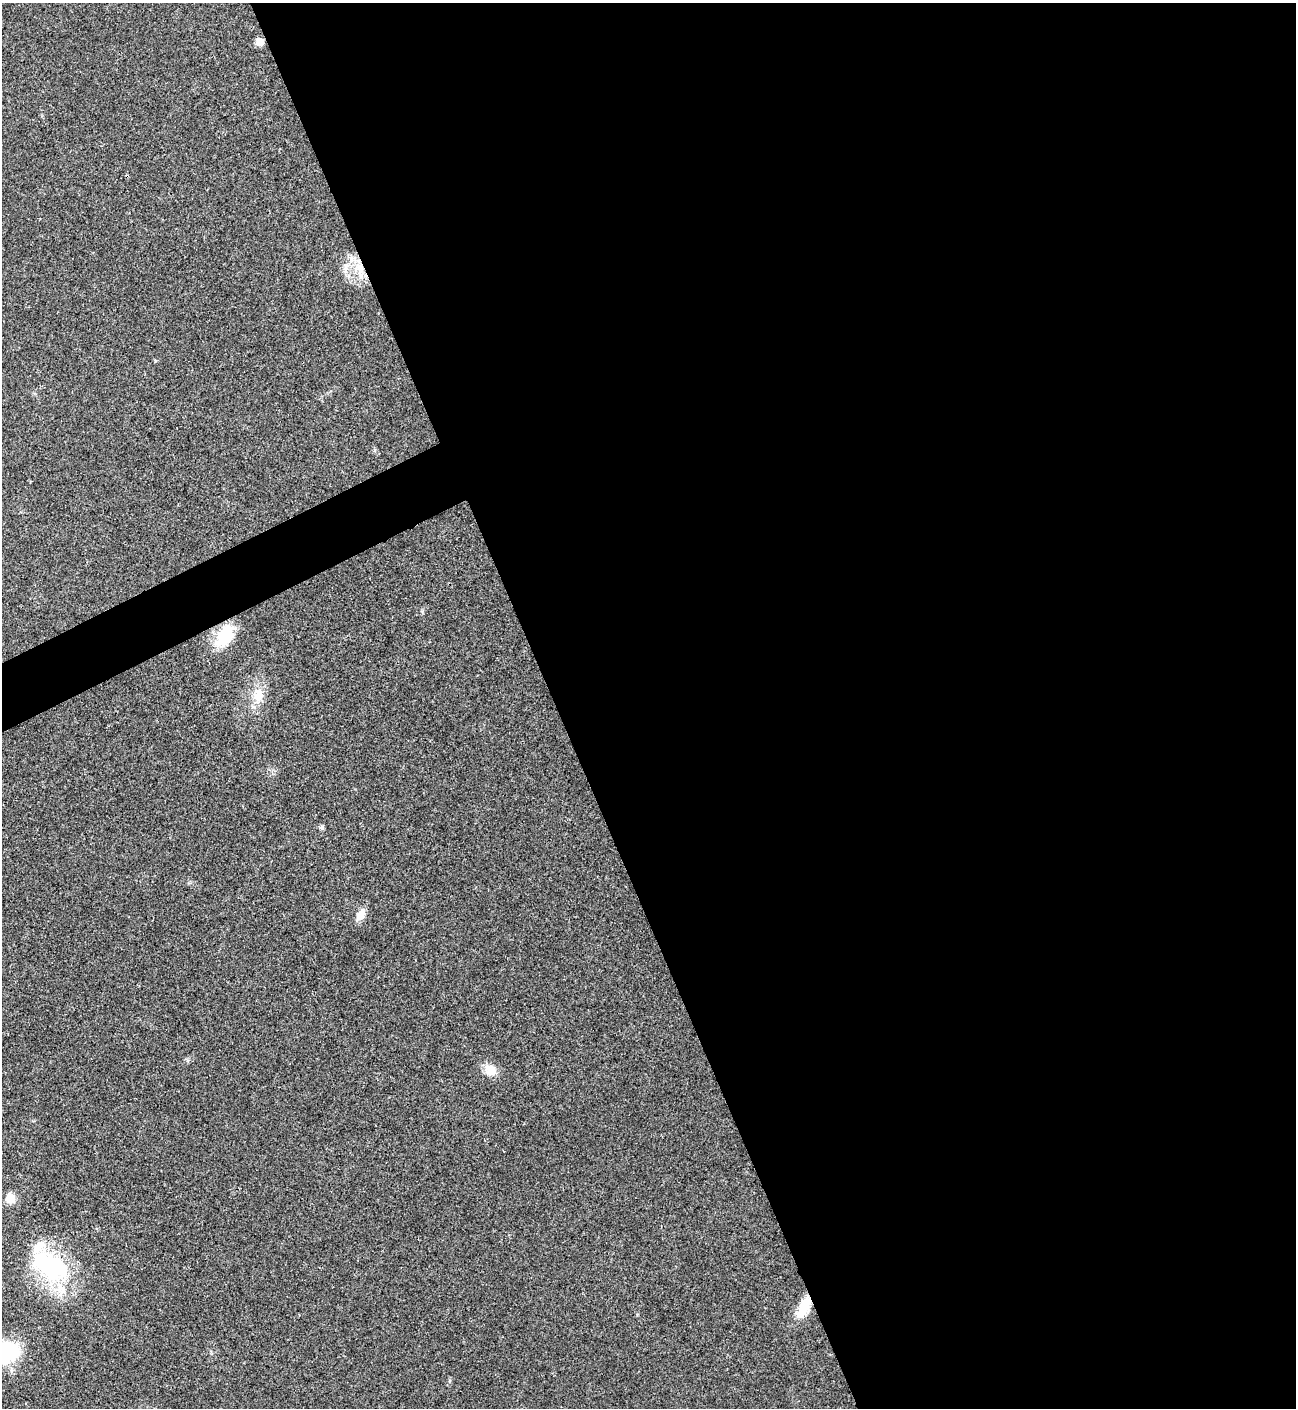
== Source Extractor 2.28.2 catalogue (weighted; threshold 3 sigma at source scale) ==
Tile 8 of 4 x 4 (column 4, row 2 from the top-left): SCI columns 4169-5462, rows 2819-4224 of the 5627 x 5637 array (HDU 1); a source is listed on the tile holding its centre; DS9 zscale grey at full resolution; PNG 1298 x 1410 px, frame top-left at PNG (2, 3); no overlay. Shown black and unused: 59% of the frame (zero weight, under 3 of 4 exposures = <1% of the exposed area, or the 3 px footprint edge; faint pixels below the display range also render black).
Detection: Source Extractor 2.28.2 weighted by HDU 2 'WHT'; one run over the whole footprint, this tile lists its part. Background 0.02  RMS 0.0055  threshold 0.0248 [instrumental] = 3 sigma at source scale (4.5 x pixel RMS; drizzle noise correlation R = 1.50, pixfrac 1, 0.05/0.05 arcsec/px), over >= 5 px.
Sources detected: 13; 1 inside a brighter listed object's ellipse — not listed separately; the other 12 listed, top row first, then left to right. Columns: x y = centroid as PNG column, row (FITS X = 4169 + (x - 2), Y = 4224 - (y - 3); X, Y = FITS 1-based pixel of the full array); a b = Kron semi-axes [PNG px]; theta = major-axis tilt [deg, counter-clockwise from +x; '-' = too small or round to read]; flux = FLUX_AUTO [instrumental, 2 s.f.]
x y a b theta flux
260 42 5 5 - 9.4
345 267 14 6 71 3.7
360 268 19 9 -67 8.6
225 636 26 16 67 18
258 696 17 14 87 7.9
322 827 7 5 -70 1
360 915 13 8 59 5.3
491 1070 17 12 -46 5.8
10 1198 10 9 - 6.6
51 1266 55 31 -29 57
804 1307 27 11 65 12
6 1352 25 21 6 41
Overlapping masked pixels (flux is a lower limit): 3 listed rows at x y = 260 42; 360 268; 804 1307
Isophote crosses this tile's border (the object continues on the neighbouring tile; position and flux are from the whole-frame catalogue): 1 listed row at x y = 6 1352
Unlisted compact peaks at least as high as the median listed source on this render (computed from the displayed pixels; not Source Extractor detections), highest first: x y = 422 611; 187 1060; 637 1315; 450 1380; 375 450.